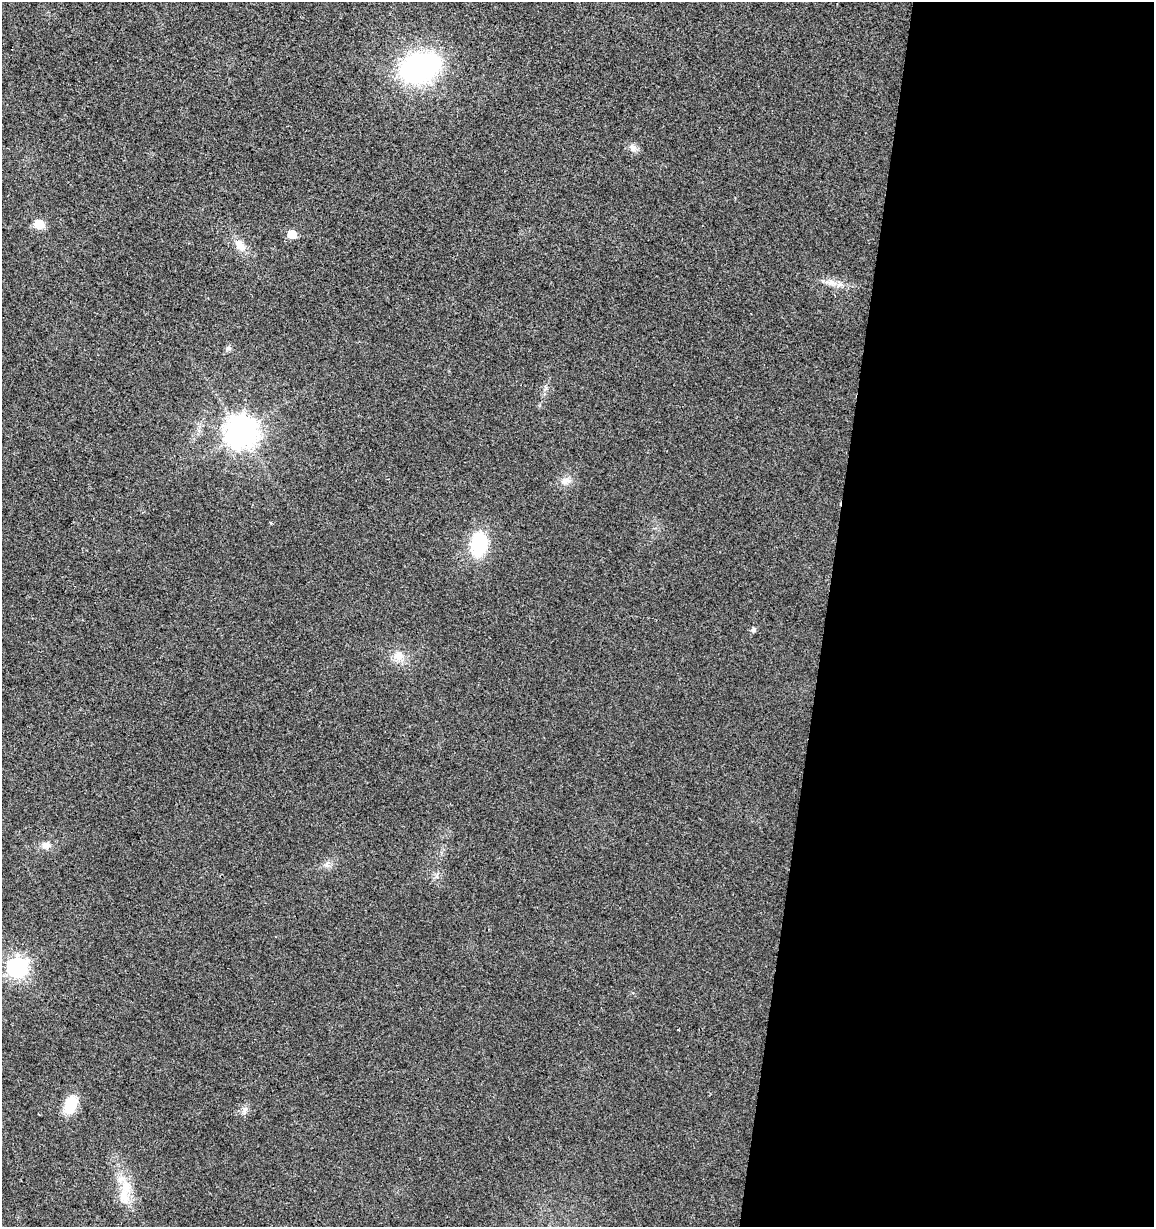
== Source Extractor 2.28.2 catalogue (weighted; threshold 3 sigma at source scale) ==
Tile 12 of 4 x 4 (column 4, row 3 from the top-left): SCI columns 3738-4889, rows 1227-2451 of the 5113 x 4909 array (HDU 1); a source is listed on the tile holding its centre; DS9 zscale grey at full resolution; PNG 1156 x 1229 px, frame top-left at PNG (2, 2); no overlay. Shown black and unused: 28% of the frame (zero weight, under 2 of 3 exposures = <1% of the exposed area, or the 3 px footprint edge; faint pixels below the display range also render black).
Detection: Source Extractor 2.28.2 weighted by HDU 2 'WHT'; one run over the whole footprint, this tile lists its part. Background 0.0138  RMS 0.0058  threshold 0.0263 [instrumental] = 3 sigma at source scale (4.5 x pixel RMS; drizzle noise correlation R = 1.50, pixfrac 1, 0.0396/0.0396 arcsec/px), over >= 5 px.
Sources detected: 19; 1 inside a brighter listed object's ellipse — not listed separately; the other 18 listed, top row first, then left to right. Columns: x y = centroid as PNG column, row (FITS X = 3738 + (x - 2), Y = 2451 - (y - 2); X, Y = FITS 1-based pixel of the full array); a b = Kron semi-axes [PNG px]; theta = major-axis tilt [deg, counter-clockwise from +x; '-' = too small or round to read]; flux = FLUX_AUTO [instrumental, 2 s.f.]
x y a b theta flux
420 68 28 18 21 160
633 148 10 9 - 2.9
39 224 6 5 - 23
292 234 6 5 - 17
240 245 18 11 -52 6.1
831 283 12 9 -12 4.4
228 348 7 6 - 1.4
241 432 10 9 - 900
566 481 14 9 11 4.2
271 523 3 3 - 1.2
479 544 27 18 81 30
753 630 5 5 - 1.8
398 656 14 13 - 6.1
46 845 11 9 19 3.8
17 968 8 7 - 260
70 1105 22 13 68 15
245 1109 8 5 45 1.8
126 1187 22 13 -75 12
Unlisted compact peaks at least as high as the median listed source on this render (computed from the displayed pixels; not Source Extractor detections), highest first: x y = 546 388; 436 876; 326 865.